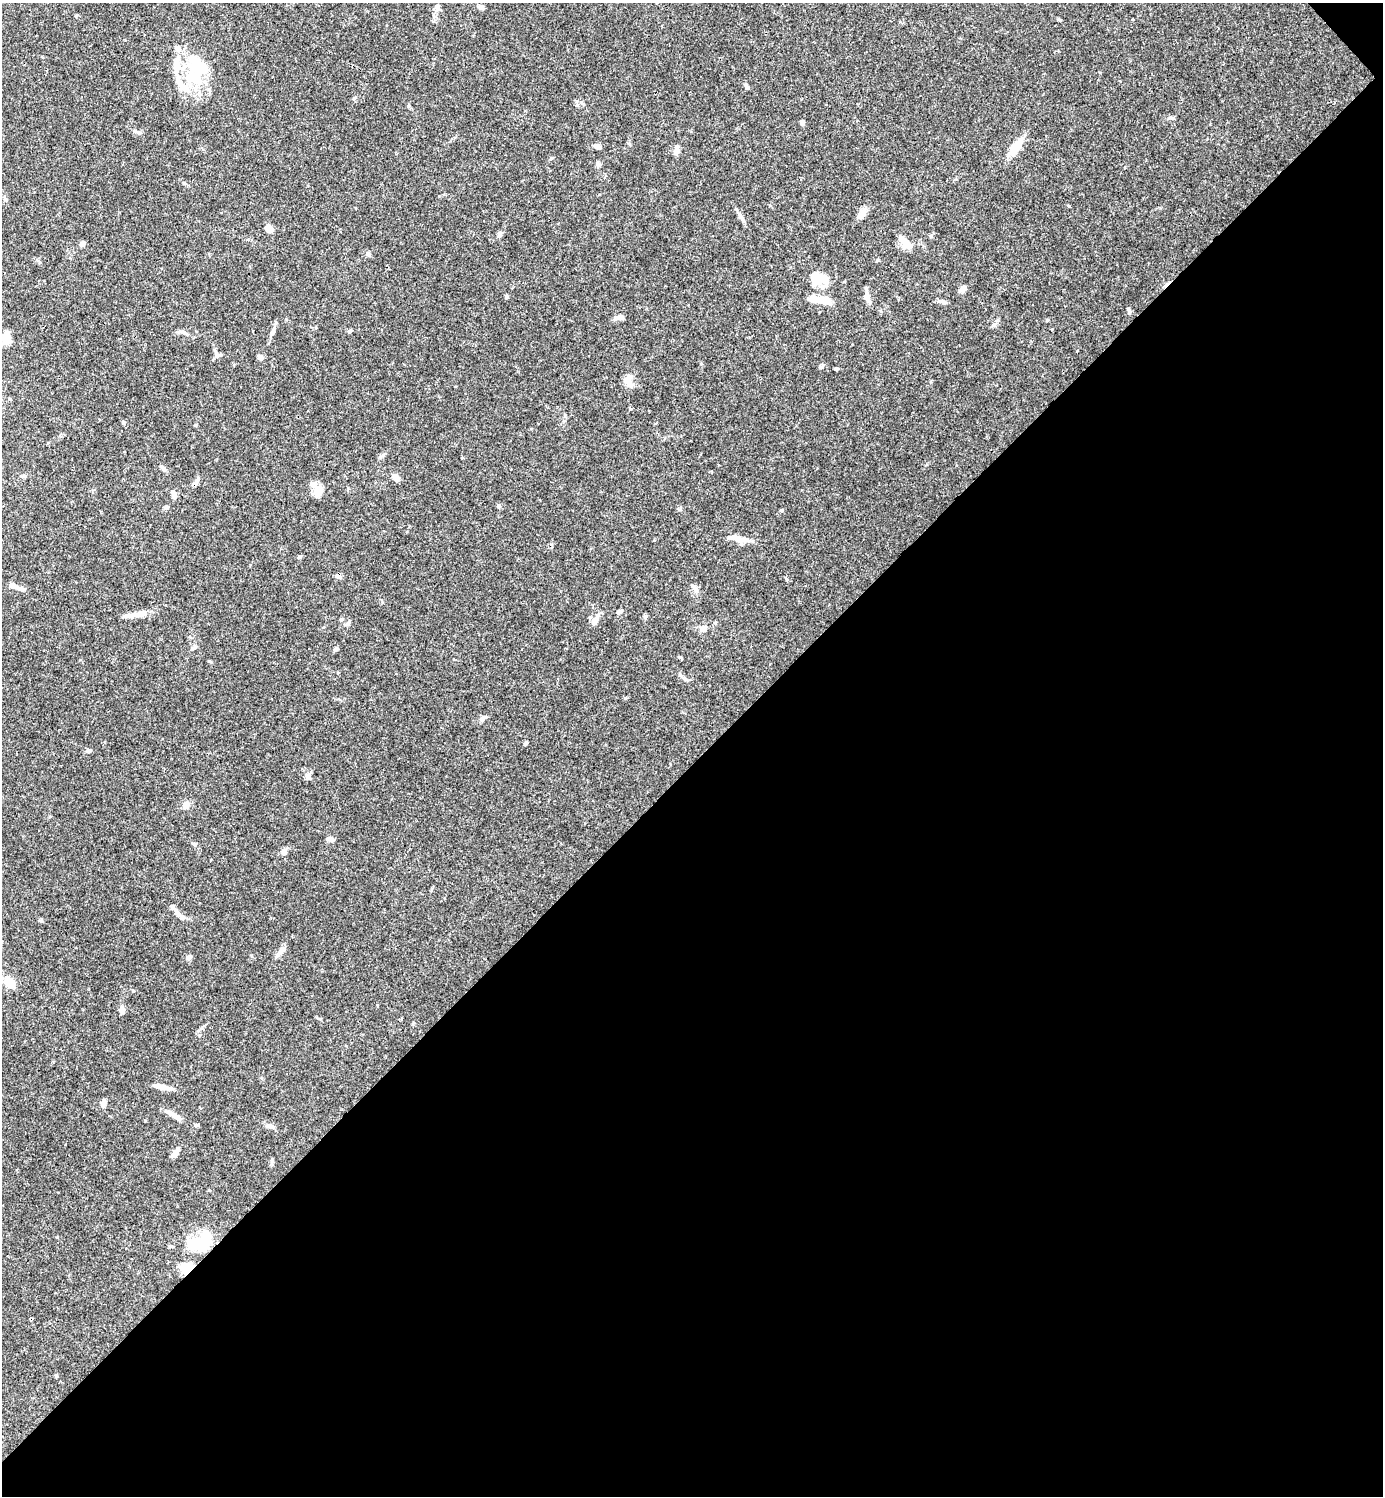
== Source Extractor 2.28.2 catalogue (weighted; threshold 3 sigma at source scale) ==
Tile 12 of 4 x 4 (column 4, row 3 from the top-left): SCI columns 4443-5823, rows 1496-2989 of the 5981 x 5981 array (HDU 1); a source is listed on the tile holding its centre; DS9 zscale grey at full resolution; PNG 1385 x 1498 px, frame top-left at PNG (2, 3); no overlay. Shown black and unused: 49% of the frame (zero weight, under 3 of 4 exposures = <1% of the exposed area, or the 3 px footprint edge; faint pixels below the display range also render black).
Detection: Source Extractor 2.28.2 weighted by HDU 2 'WHT'; one run over the whole footprint, this tile lists its part. Background 0.0657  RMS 0.0032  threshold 0.0143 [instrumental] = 3 sigma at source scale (4.5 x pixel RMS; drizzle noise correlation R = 1.50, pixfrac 1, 0.05/0.05 arcsec/px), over >= 5 px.
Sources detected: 88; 5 inside a brighter object's white glare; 2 cosmic-ray / hot-pixel residue — not listed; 7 inside a brighter listed object's ellipse — not listed separately; the other 74 listed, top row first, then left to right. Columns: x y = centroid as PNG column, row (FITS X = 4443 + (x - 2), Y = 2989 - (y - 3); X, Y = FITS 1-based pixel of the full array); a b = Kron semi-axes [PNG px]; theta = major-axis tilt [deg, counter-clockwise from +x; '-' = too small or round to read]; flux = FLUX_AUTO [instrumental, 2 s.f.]
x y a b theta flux
437 7 9 6 -88 0.99
481 7 8 5 -44 0.85
197 66 33 22 -18 13
185 87 32 10 -48 6
747 87 7 5 -58 0.65
802 123 5 4 - 1.1
135 131 6 4 -42 0.55
597 146 11 5 -12 1.2
1015 147 22 9 53 5.9
677 150 14 6 84 1.3
862 214 15 7 57 2.5
741 217 12 4 -50 1.1
269 229 9 7 -40 2
499 234 7 5 70 0.95
905 242 16 9 -58 2.9
82 244 6 5 - 1.3
368 254 6 6 - 0.85
816 280 27 11 12 5.5
963 289 9 6 43 1.7
867 296 16 6 -83 1.7
506 297 5 4 - 0.52
815 299 13 8 -10 3.5
1129 311 10 4 -83 0.69
620 317 9 7 8 1.2
273 331 16 5 69 1.3
350 331 6 4 71 0.38
183 332 9 4 -36 0.75
6 337 11 7 84 4.7
217 355 11 6 -56 1.1
260 358 6 6 - 1
836 369 5 3 - 0.44
628 381 15 9 -87 2.9
383 455 9 3 45 0.59
163 468 10 5 -48 0.81
24 476 6 5 - 0.51
395 478 8 6 -53 2
318 492 13 9 77 3.3
173 494 11 6 -67 1.4
499 506 5 5 - 0.51
167 507 6 5 - 0.57
781 510 5 4 - 0.39
740 539 29 6 -10 3
300 556 7 3 19 0.39
20 588 14 5 -13 1.4
619 612 7 5 18 0.73
130 615 24 6 11 2.7
645 617 6 5 - 0.53
595 620 13 6 60 2.8
349 621 6 5 - 0.55
703 629 7 7 - 1.9
336 649 6 4 38 0.68
681 676 7 4 -46 0.59
483 718 10 6 34 1.1
526 743 5 4 - 0.4
88 750 7 4 -6 0.58
309 778 10 4 -44 0.74
186 805 11 8 42 1.5
329 839 9 6 1 1
195 844 5 5 - 0.5
284 852 8 7 - 1.2
172 906 7 6 - 0.82
182 917 12 7 -44 1.7
281 950 16 6 54 1.5
189 957 7 5 15 1
10 983 15 9 -51 4.5
122 1010 9 6 -80 1.2
161 1087 18 5 -12 3.2
103 1103 9 6 60 1.2
174 1115 22 6 -33 2.3
269 1126 9 6 -10 1.3
175 1154 12 6 43 1.3
202 1244 22 16 -40 8.7
187 1268 15 10 57 4.6
56 1376 5 4 - 0.38
Overlapping masked pixels (flux is a lower limit): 1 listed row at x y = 187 1268
Unlisted compact peaks at least as high as the median listed source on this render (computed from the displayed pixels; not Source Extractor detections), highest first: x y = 577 105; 993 325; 133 991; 822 367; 625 698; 630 409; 354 98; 41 921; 931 236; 1047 320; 786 579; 1069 206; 1173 118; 878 260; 680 657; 382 602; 123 422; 184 183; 701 364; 145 1121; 408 106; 195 425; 39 262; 57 1237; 654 540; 76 16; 927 464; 251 955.